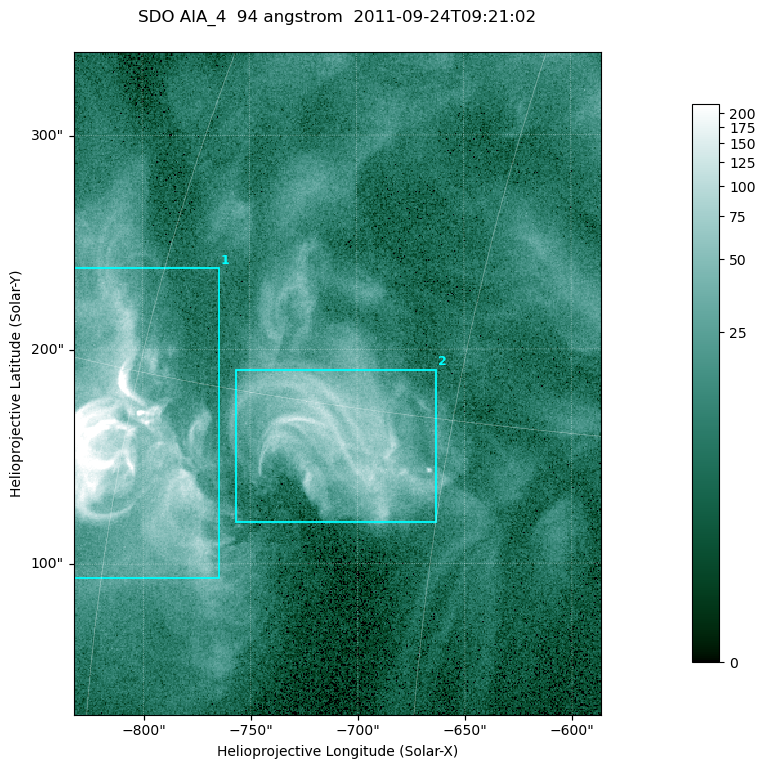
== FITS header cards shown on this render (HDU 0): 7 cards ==
TELESCOP= 'SDO     '           /
INSTRUME= 'AIA_4   '           /
WAVELNTH=                   94 /
WAVEUNIT= 'angstrom'           /
DATE-OBS= '2011-09-24T09:21:02.12' /
CTYPE1  = 'HPLN-TAN'           /
CTYPE2  = 'HPLT-TAN'           /

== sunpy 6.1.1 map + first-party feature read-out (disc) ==
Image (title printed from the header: SDO AIA_4  94 angstrom  2011-09-24T09:21:02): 410 x 515 px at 0.6 arcsec/px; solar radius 956 arcsec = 1594 px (partial field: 2.6% of the solar disc is inside the frame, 100% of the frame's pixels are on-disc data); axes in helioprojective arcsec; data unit not stated in the header (colour bar unlabelled)
Pointing: header CRPIX1/2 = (2058.48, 2043.05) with CRVAL1/2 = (0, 0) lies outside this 410 x 515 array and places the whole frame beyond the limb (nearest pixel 1.41 R_sun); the SolarSoft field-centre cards XCEN/YCEN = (-709.2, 184.1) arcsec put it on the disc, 1317 arcsec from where CRPIX/CRVAL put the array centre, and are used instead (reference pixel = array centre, CRVAL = XCEN/YCEN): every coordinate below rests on XCEN/YCEN
Orientation: roll -0.138 deg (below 1 deg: not rotated)
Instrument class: DISC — disc imager (sunpy class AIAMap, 94 A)
Bright regions (active regions / flare kernels): reference = the on-disc median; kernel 3 px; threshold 5 sigma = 33.8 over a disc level ~9.78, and >= 1.15x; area >= 211 px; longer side >= 5 px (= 3 arcsec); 2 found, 2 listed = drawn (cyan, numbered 1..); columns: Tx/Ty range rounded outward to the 2 arcsec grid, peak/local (2 s.f.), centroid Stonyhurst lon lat
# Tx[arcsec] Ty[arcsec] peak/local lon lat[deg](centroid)
1 -834..-764 92..238 58 -60 +13
2 -758..-662 118..192 13 -50 +14